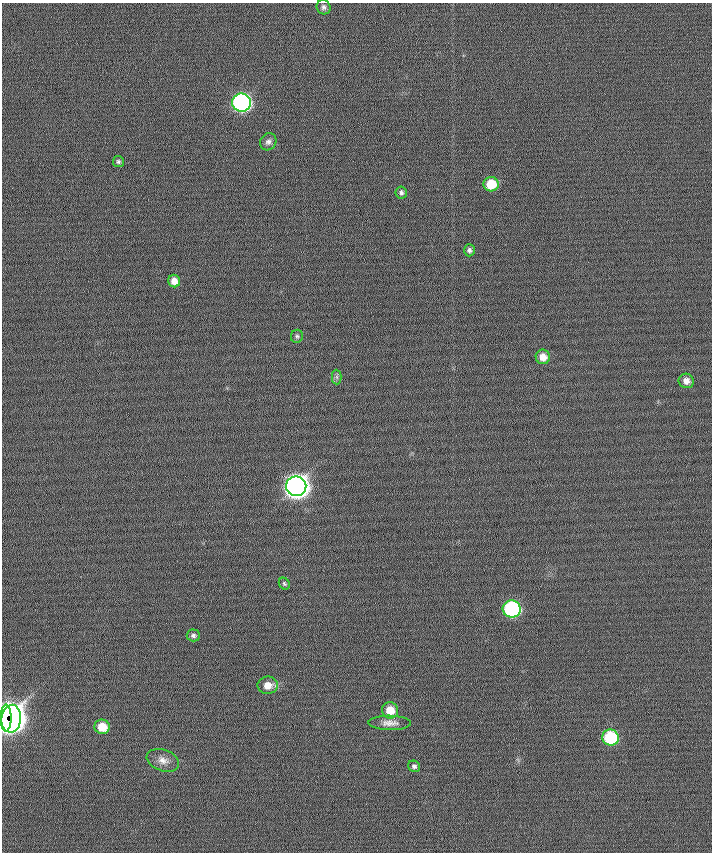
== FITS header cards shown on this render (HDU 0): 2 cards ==
NAXIS1  =                  710 /
NAXIS2  =                  850 /

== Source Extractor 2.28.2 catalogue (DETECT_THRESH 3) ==
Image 710 x 850 px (HDU 0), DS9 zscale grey, 1 PNG px = 1 image px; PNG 714 x 854 px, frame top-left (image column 1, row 850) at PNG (2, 3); each listed source drawn as its Kron ellipse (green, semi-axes under 4 px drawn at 4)
Background 0.369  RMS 6.2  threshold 18.7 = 3 sigma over >= 5 px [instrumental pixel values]
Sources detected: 25; all 25 listed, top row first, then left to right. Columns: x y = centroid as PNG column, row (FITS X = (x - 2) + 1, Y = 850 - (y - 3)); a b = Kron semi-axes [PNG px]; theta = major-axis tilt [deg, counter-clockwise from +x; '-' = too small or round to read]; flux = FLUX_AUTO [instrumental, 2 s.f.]
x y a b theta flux
324 7 7 6 - 1300
241 103 9 9 - 170000
268 142 9 8 - 1600
118 161 5 5 - 820
491 184 7 7 - 11000
401 192 6 5 - 1100
469 250 6 5 - 1200
174 281 6 6 - 3300
297 336 6 6 - 850
543 357 7 7 - 4000
337 377 7 5 -89 1100
686 381 8 7 - 2900
296 486 10 9 - 520000
284 584 6 5 - 770
512 609 9 8 - 83000
193 635 7 6 - 1200
268 685 10 8 7 4600
390 710 8 8 - 7000
6 718 13 5 90 93000
11 719 14 10 85 220000
390 723 21 7 -1 3200
102 727 7 7 - 8600
610 737 8 8 - 36000
163 760 17 10 -19 3400
414 766 6 5 - 1200